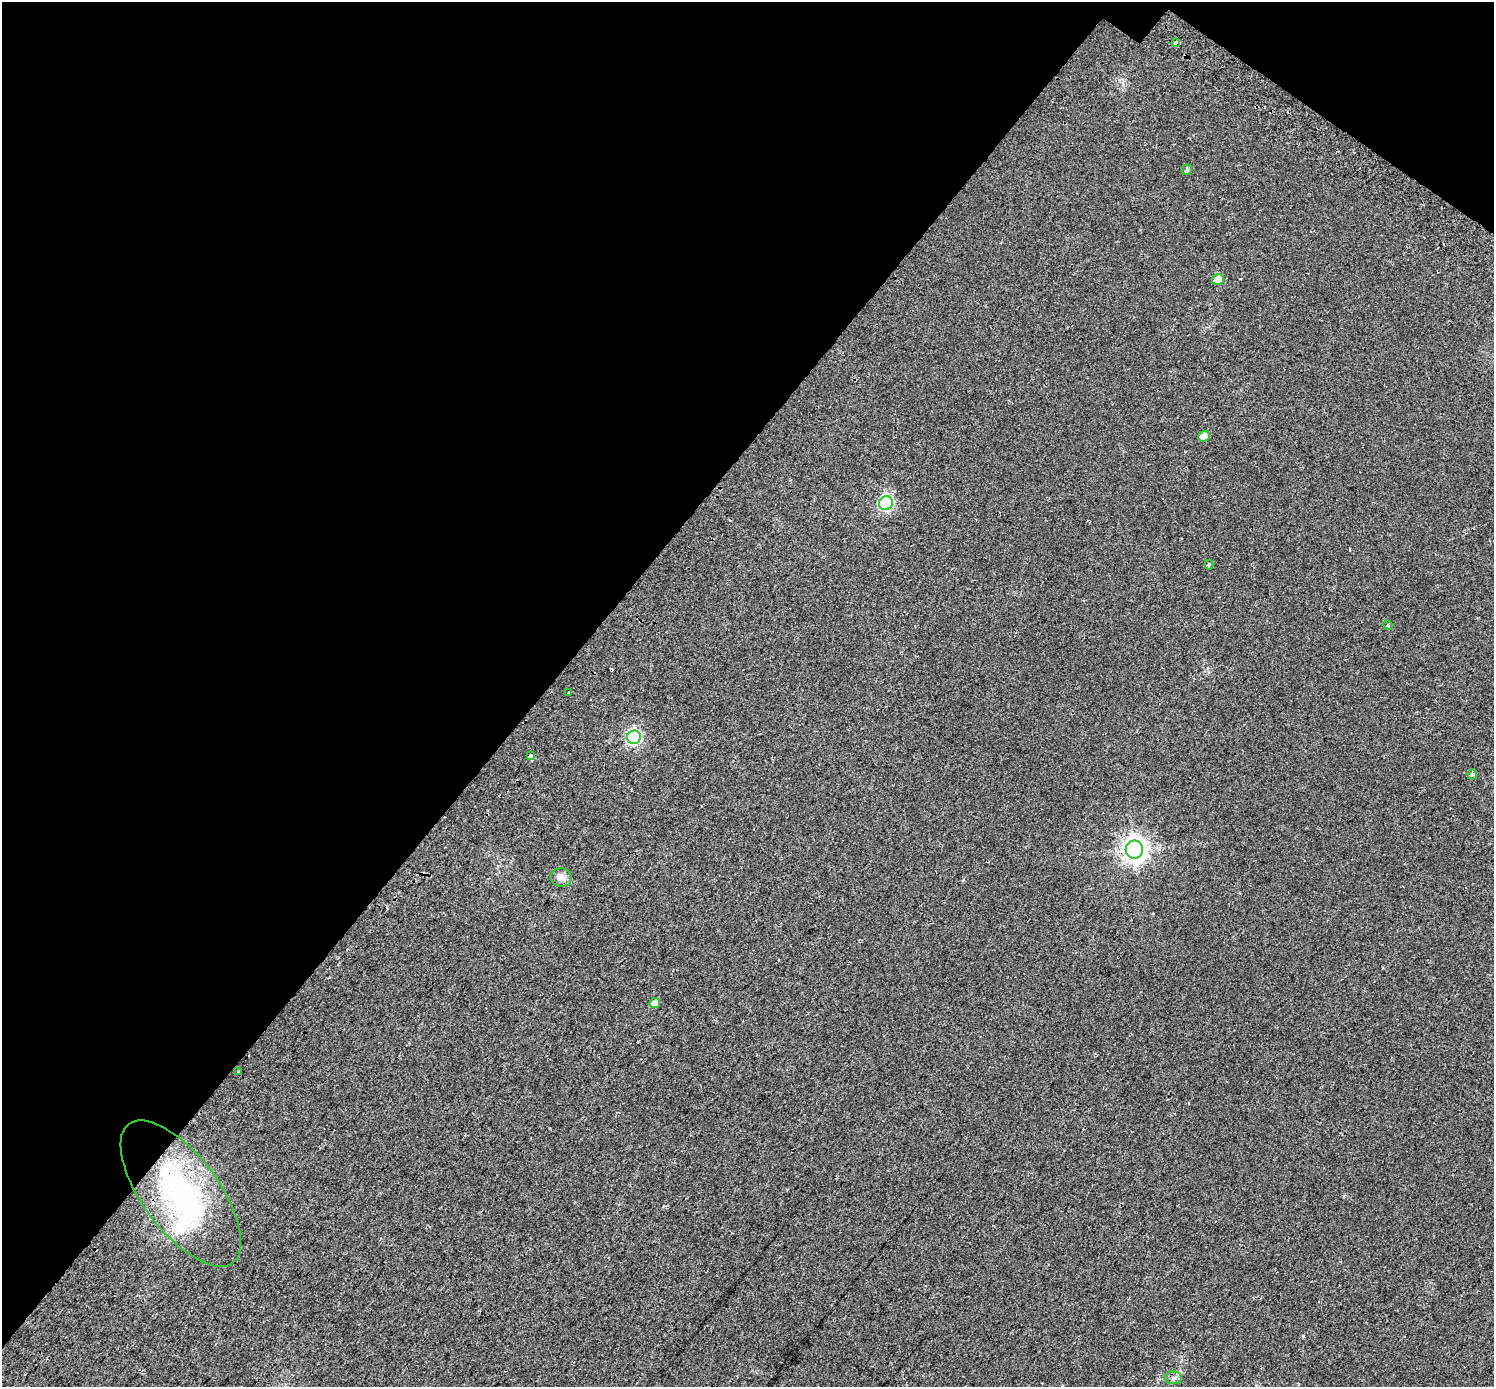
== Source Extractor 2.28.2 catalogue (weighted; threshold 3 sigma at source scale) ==
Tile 2 of 4 x 4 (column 2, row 1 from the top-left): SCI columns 1554-3045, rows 4420-5804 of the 6097 x 6135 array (HDU 1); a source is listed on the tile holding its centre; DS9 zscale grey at full resolution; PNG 1496 x 1389 px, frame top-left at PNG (2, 2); each listed source drawn as its Kron ellipse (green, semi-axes under 4 px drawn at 4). Shown black and unused: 38% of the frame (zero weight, under 2 of 3 exposures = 4% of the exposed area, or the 3 px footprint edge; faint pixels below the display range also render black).
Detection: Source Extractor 2.28.2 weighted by HDU 2 'WHT'; one run over the whole footprint, this tile lists its part. Background 0.0241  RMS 0.01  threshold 0.0453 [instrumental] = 3 sigma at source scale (4.5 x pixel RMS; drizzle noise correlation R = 1.50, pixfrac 1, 0.0396/0.0396 arcsec/px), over >= 5 px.
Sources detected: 19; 1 inside a brighter object's white glare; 1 cosmic-ray / hot-pixel residue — neither listed nor drawn; the other 17 listed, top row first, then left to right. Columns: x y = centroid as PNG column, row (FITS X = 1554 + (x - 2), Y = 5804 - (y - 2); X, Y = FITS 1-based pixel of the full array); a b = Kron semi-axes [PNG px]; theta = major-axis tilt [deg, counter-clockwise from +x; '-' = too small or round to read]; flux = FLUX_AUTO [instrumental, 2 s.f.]
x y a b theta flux
1176 43 4 3 - 790
1187 170 5 5 - 1.7
1218 280 6 5 - 17
1204 436 6 5 - 8.7
886 503 7 6 - 130
1209 565 5 4 - 1.2
1388 625 5 4 - 1.1
569 693 3 2 - 0.93
634 737 7 6 - 150
530 755 3 3 - 9.7
1472 774 5 5 - 2.1
1134 850 9 8 - 790
561 877 10 9 - 7.7
655 1003 5 5 - 7.6
239 1072 3 3 - 5.7
181 1193 87 38 -53 180
1173 1378 8 6 -1 3
Overlapping masked pixels (flux is a lower limit): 2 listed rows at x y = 1176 43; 181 1193